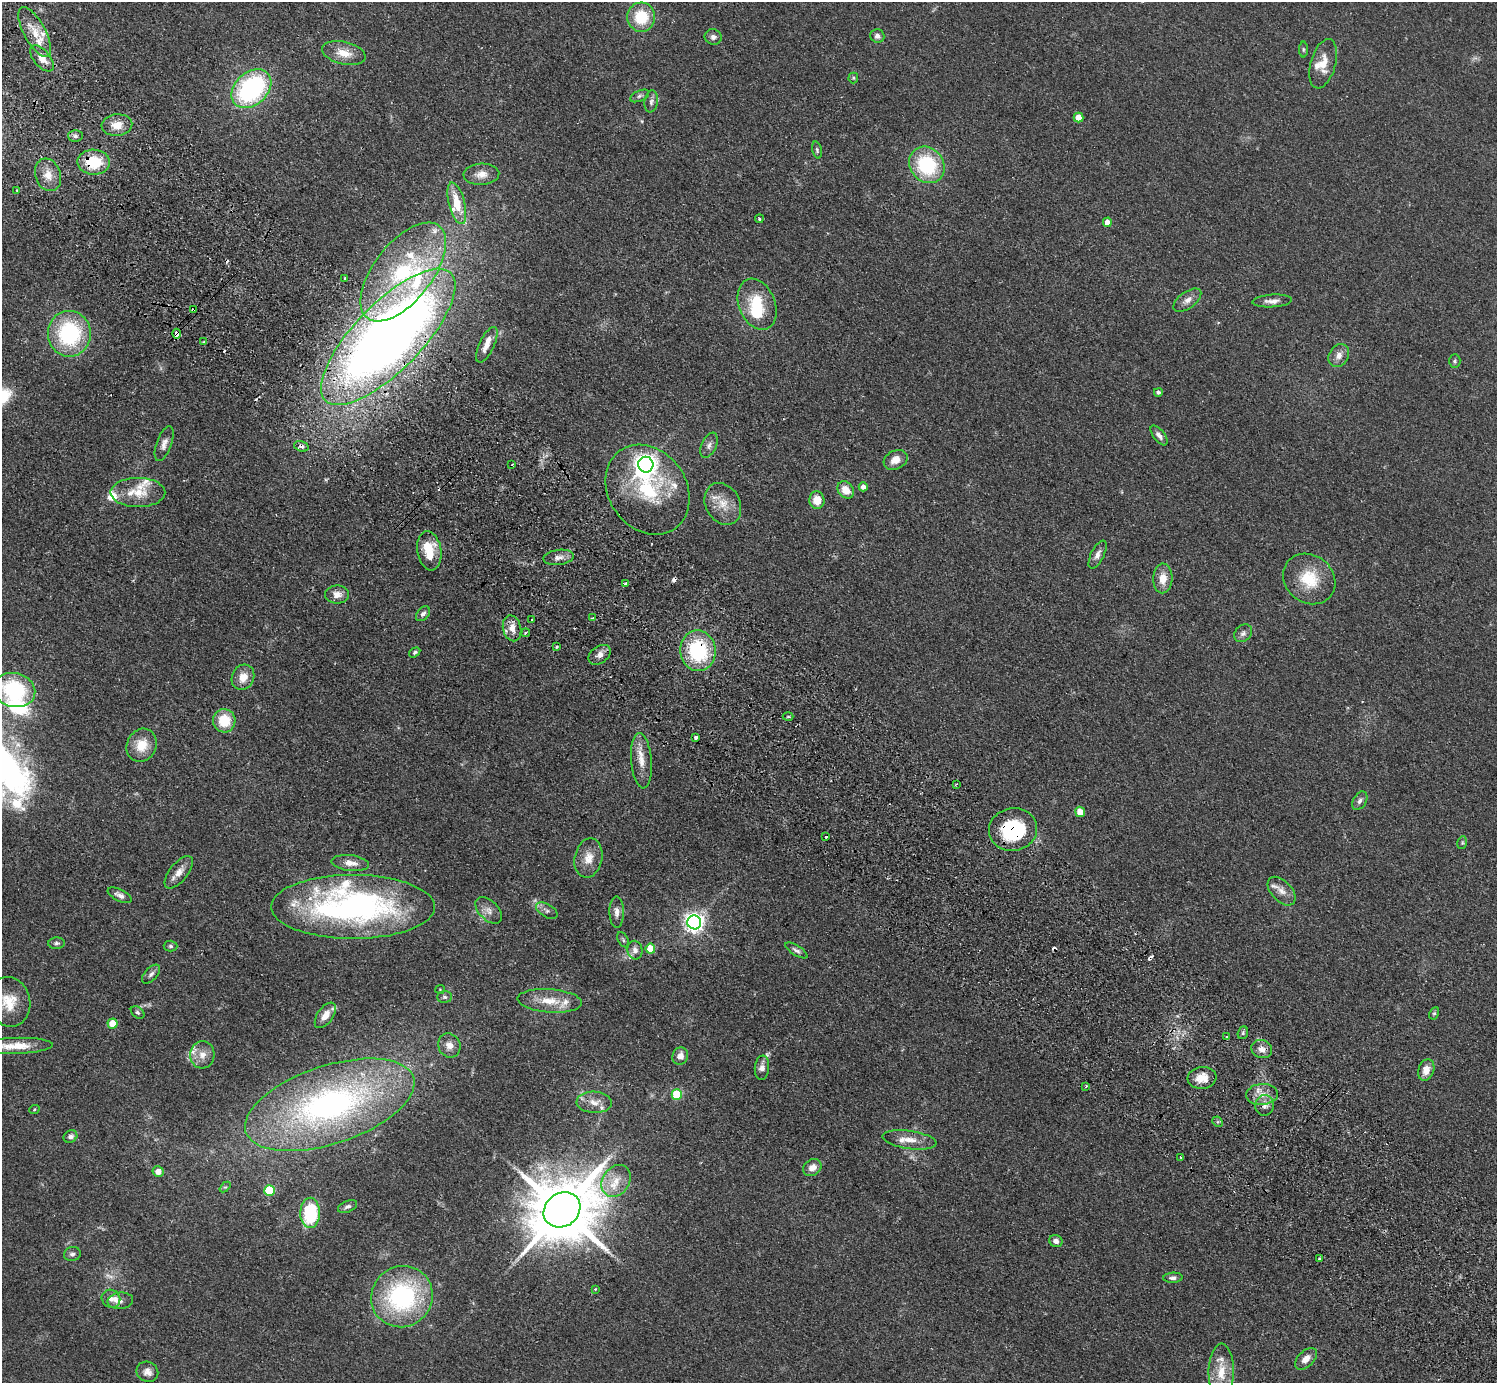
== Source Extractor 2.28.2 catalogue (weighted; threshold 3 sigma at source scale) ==
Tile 11 of 4 x 4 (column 3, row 3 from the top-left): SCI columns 3030-4524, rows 1724-3104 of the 6059 x 6069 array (HDU 1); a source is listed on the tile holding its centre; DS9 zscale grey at full resolution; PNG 1499 x 1385 px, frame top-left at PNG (2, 2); each listed source drawn as its Kron ellipse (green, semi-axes under 4 px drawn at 4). Shown black and unused: <1% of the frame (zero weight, under 2 of 3 exposures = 3% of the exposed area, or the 3 px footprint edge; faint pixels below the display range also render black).
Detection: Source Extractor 2.28.2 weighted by HDU 2 'WHT'; one run over the whole footprint, this tile lists its part. Background 0.0531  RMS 0.0077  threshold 0.0348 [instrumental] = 3 sigma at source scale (4.5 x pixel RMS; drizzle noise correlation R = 1.50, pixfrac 1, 0.05/0.05 arcsec/px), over >= 5 px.
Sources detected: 178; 4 too faint to see at this stretch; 1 inside a brighter object's white glare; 6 cosmic-ray / hot-pixel residue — neither listed nor drawn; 21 inside a brighter listed object's ellipse — not listed separately; the other 146 listed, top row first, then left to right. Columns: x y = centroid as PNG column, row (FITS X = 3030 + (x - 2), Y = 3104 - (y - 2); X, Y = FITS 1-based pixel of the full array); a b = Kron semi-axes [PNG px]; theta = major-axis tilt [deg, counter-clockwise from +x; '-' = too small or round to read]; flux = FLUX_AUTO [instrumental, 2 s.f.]
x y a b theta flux
641 17 14 14 - 26
35 32 28 11 -61 16
877 36 7 6 - 2.7
713 37 8 7 - 3
1303 49 8 4 -90 1.2
344 53 22 11 -13 11
42 58 15 8 -50 8.9
1323 64 25 12 74 12
853 78 5 5 - 1
251 89 22 16 43 120
640 96 10 5 25 2
651 101 11 6 82 2.9
1078 118 5 5 - 14
117 125 15 11 4 9.7
75 136 7 6 - 2.2
817 150 8 5 -75 1.5
94 162 16 12 -1 27
927 165 19 16 -50 56
481 174 18 10 3 7.4
48 175 17 12 -71 9.7
17 190 3 3 - 0.77
457 203 21 8 -76 18
759 219 4 4 - 1.2
1107 222 5 4 - 8.8
403 272 58 29 52 99
345 279 3 3 - 2.6
1187 300 16 8 36 5.3
1272 301 20 6 3 4.7
757 304 27 18 -68 28
193 310 4 2 - 2.3
69 334 23 21 -87 75
177 334 5 3 - 14
388 337 89 33 46 920
204 342 4 3 - 1.3
487 345 19 7 64 7.4
1339 355 12 9 57 5.4
1455 361 6 5 - 1.5
1158 392 4 4 - 2
1159 435 12 5 -51 3.4
164 444 18 7 70 4.9
709 445 13 7 65 3.7
301 446 7 5 -18 3.2
896 460 12 9 27 7.3
512 465 3 2 - 0.94
646 465 8 7 - 590
863 487 4 4 - 3.6
648 490 48 39 -55 69
846 490 9 7 -47 10
138 492 27 14 0 17
817 500 9 7 -84 11
723 504 22 17 -61 14
429 551 20 12 -80 20
1098 555 15 6 63 4.1
559 557 15 7 7 4.6
1163 578 15 9 88 9.7
1309 579 27 23 -39 28
625 584 4 3 - 2.9
337 595 12 9 -1 5.7
423 614 8 5 49 2.5
592 618 3 3 - 1.2
532 619 3 3 - 2
512 628 13 9 -76 7.6
526 633 4 3 - 1.4
1243 633 10 8 41 3
557 647 3 3 - 1.6
698 651 20 17 -81 61
415 652 6 4 34 1.4
599 655 12 8 37 4.4
243 677 13 11 65 9.3
14 690 21 17 -15 61
788 716 5 3 - 0.8
224 721 11 11 - 20
696 737 4 3 - 3.2
142 745 17 14 63 15
641 761 27 10 -85 11
956 784 3 2 - 0.73
1360 801 10 6 59 2.8
1080 812 5 4 - 11
1013 829 24 21 10 60
826 837 3 3 - 2.7
1462 843 6 4 80 1.2
588 858 20 14 78 11
350 863 19 8 -7 7
179 872 19 9 51 7
1282 891 17 10 -47 6.2
120 895 13 6 -27 3.6
353 907 82 32 0 250
489 910 16 9 -45 5.6
547 911 12 6 -30 2.7
617 912 15 7 -89 4.5
694 922 7 7 - 430
623 940 8 5 -64 1.4
56 943 8 5 3 1.8
171 946 7 5 -2 1.6
650 949 5 5 - 18
635 950 9 7 -80 3.7
796 950 12 5 -33 2.4
151 974 11 6 47 2.8
440 989 4 4 - 0.76
445 997 7 5 -2 1.8
550 1001 32 11 -4 16
9 1002 25 21 -78 21
138 1012 7 5 -40 1.6
1434 1013 6 4 62 1.2
325 1015 14 8 54 8.1
112 1023 5 5 - 17
1243 1033 6 5 - 1.6
1227 1037 4 3 - 0.81
449 1045 12 11 - 6.7
15 1046 37 8 2 15
1262 1049 10 9 - 4.9
202 1055 14 12 85 7.7
680 1056 9 7 65 5.6
762 1068 12 7 84 4.6
1426 1070 11 8 71 8
1202 1078 14 11 5 10
1086 1086 3 2 - 0.67
1262 1094 16 10 4 8.2
677 1095 5 5 - 34
594 1102 17 10 -2 7.9
330 1105 88 39 18 260
1265 1105 10 9 - 4.7
34 1110 5 3 - 0.77
1218 1122 6 4 -43 1.2
70 1136 7 6 - 2.5
909 1140 27 9 -8 9.3
1181 1157 3 3 - 0.78
812 1168 10 8 33 6.1
158 1172 5 5 - 6.2
616 1181 17 13 55 12
225 1187 6 4 42 1
269 1191 5 5 - 43
347 1207 10 5 23 2.5
562 1210 19 16 37 7300
310 1213 15 10 89 49
1056 1241 7 6 - 3.4
72 1254 8 7 - 2.3
1319 1258 3 3 - 1.4
1173 1278 10 5 3 2.5
595 1289 3 3 - 1.4
402 1297 31 30 - 110
111 1299 9 8 - 4
120 1301 13 8 6 3.2
1306 1359 13 8 44 6.4
147 1372 11 10 - 4.8
1221 1372 28 12 89 17
Overlapping masked pixels (flux is a lower limit): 7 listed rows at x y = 94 162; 193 310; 177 334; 388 337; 301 446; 698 651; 1013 829
Isophote crosses this tile's border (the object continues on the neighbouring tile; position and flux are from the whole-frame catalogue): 3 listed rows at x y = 14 690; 9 1002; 15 1046